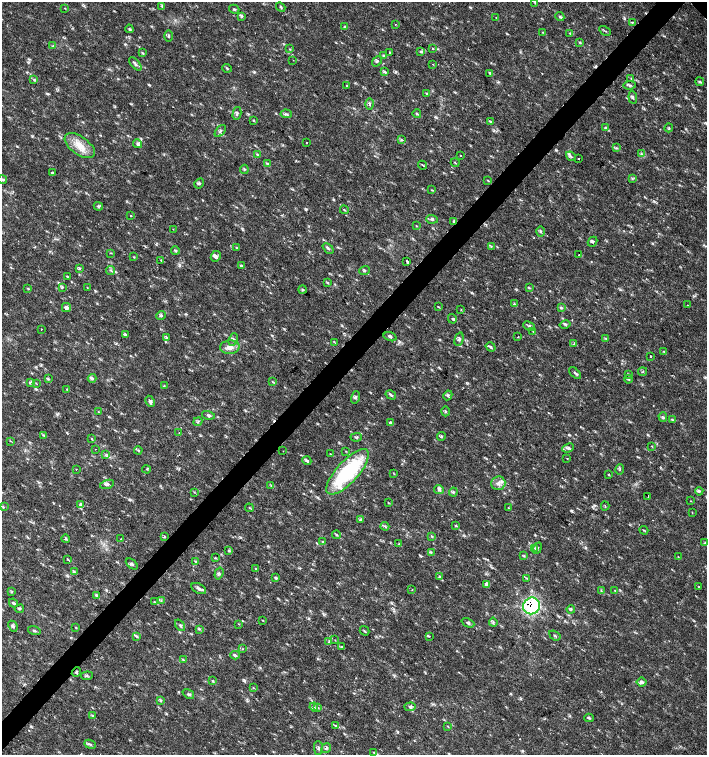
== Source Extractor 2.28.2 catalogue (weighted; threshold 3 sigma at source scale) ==
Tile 7 of 4 x 4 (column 3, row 2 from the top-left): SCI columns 3044-4453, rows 3013-4517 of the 6023 x 6029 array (HDU 1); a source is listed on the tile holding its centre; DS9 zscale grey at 2 x 2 block average (1 PNG px = mean of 2 x 2 image px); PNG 709 x 757 px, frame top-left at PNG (2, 2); each listed source drawn as its Kron ellipse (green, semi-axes under 4 px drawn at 4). Shown black and unused: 4% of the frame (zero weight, under 2 of 3 exposures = <1% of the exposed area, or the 3 px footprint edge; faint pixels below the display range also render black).
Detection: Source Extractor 2.28.2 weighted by HDU 2 'WHT'; one run over the whole footprint, this tile lists its part. Background 0.0182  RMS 0.003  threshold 0.0136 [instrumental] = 3 sigma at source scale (4.5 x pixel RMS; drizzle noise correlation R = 1.50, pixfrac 1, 0.0396/0.0396 arcsec/px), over >= 5 px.
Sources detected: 269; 6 cosmic-ray / hot-pixel residue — neither listed nor drawn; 2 inside a brighter listed object's ellipse — not listed separately; the other 261 listed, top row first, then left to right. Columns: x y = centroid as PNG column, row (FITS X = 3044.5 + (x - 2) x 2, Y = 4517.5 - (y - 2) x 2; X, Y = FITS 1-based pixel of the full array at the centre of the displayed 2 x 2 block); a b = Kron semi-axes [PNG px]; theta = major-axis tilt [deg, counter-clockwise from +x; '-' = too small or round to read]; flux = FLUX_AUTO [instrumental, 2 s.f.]
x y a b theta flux
535 3 3 3 - 0.65
162 7 3 2 - 0.64
281 7 5 2 - 0.81
65 8 3 2 - 0.35
234 9 5 2 - 0.82
241 17 3 2 - 0.72
496 17 3 2 - 0.3
560 17 5 3 - 1.2
632 22 4 3 - 0.65
395 24 2 2 - 0.3
344 27 3 2 - 0.71
129 29 4 2 - 0.94
605 31 6 2 -29 0.84
543 32 3 2 - 0.38
570 33 3 2 - 0.61
169 36 5 3 - 1
579 42 4 3 - 0.68
53 46 4 3 - 0.86
433 48 3 2 - 0.52
290 49 3 3 - 0.57
420 51 3 3 - 0.84
389 52 2 2 - 2.3
143 53 4 2 - 0.56
383 56 4 3 - 1.4
293 60 2 2 - 0.25
377 61 6 2 51 0.88
135 64 8 3 -48 1.7
433 64 2 2 - 0.33
227 68 4 3 - 0.73
384 72 4 2 - 0.77
490 73 3 3 - 0.74
631 78 3 3 - 0.54
34 79 3 2 - 0.71
700 82 4 3 - 0.83
347 85 2 2 - 2
630 85 6 3 8 1.1
426 93 3 3 - 0.54
633 98 6 3 -84 1.1
370 104 6 3 -88 1
237 113 7 3 76 1.5
286 114 5 3 - 1.3
417 114 4 3 - 0.76
253 120 3 2 - 0.41
490 121 3 2 - 0.96
605 128 4 3 - 0.98
669 128 4 2 - 0.47
220 131 7 2 50 1.2
401 140 3 3 - 0.94
306 143 2 2 - 1.1
138 144 4 3 - 2.1
80 146 17 9 -36 10
616 148 3 2 - 0.61
257 154 4 2 - 0.67
641 154 3 3 - 0.9
461 155 2 2 - 1.5
571 156 5 3 - 1.4
579 158 2 2 - 1.1
455 163 4 2 - 0.53
267 164 4 3 - 0.83
423 165 4 2 - 0.69
244 169 4 2 - 0.74
52 173 3 2 - 0.69
632 178 4 2 - 0.54
2 179 4 3 - 1.2
488 180 3 2 - 0.48
199 183 5 3 - 0.97
432 190 3 2 - 0.44
98 206 5 2 - 0.95
344 210 4 2 - 0.55
131 216 2 2 - 0.39
432 219 6 2 -5 1
454 222 4 3 - 1.5
416 226 3 2 - 0.36
173 229 2 2 - 0.28
541 231 5 2 - 0.78
593 242 5 3 - 1.1
491 246 3 2 - 0.49
236 247 3 2 - 0.46
328 248 6 3 -42 1.3
175 251 4 3 - 0.9
110 253 3 2 - 0.38
579 255 2 2 - 0.76
216 256 5 5 - 1.9
134 257 3 2 - 0.46
161 260 3 2 - 0.5
407 262 2 2 - 24
241 266 4 3 - 1.2
79 269 3 3 - 0.73
111 270 4 2 - 0.62
364 271 5 3 - 0.89
67 276 4 2 - 0.59
328 283 4 2 - 0.64
63 287 4 3 - 0.72
87 287 3 2 - 0.32
28 288 3 2 - 0.53
529 288 3 2 - 0.52
302 289 4 3 - 0.98
514 304 3 2 - 0.57
687 305 2 2 - 0.28
66 307 4 4 - 2.1
438 307 3 2 - 0.43
561 308 3 3 - 0.92
461 310 3 2 - 0.35
161 315 5 3 - 1.1
452 319 5 3 - 0.96
565 324 5 3 - 0.91
529 326 6 2 -22 0.88
41 329 2 2 - 1.8
533 331 3 2 - 0.41
126 335 3 3 - 0.67
518 336 2 2 - 0.81
390 337 7 4 -17 1.4
167 338 4 2 - 0.75
605 338 3 2 - 0.42
233 339 6 4 64 1.5
459 339 7 4 76 2
334 342 3 2 - 0.49
573 344 3 2 - 0.59
230 347 10 7 2 4.4
491 347 5 3 - 1.1
664 352 4 2 - 0.68
651 356 2 2 - 0.59
643 372 4 2 - 0.44
575 373 7 2 -44 1.2
628 374 4 3 - 0.71
92 378 4 4 - 1.2
48 379 4 2 - 0.71
628 379 4 3 - 0.82
30 382 4 3 - 1.5
273 382 3 2 - 0.65
36 383 3 2 - 0.41
164 386 3 2 - 0.44
67 389 3 2 - 0.54
391 395 5 3 - 1.3
448 395 5 3 - 1.1
355 397 6 4 71 1.3
150 401 6 3 -64 1.6
445 411 5 2 - 0.67
98 412 3 2 - 0.39
208 415 7 4 -15 1.5
663 417 5 3 - 1.1
672 420 3 2 - 0.81
198 422 5 3 - 0.98
390 423 4 3 - 1.3
179 433 2 2 - 0.49
43 435 3 2 - 0.53
441 436 4 3 - 0.8
356 437 6 3 2 1.3
92 439 3 2 - 0.54
10 441 3 2 - 0.43
652 446 2 2 - 0.41
568 448 6 4 23 1.7
95 449 2 2 - 0.28
138 450 4 3 - 0.89
283 451 2 2 - 0.39
346 451 2 2 - 0.33
106 454 3 2 - 0.64
330 454 3 2 - 0.36
567 458 2 2 - 0.32
307 461 4 3 - 1.3
76 469 2 2 - 0.36
146 469 4 2 - 0.59
620 469 5 2 - 0.6
348 472 29 10 48 72
393 473 3 2 - 0.45
608 474 3 2 - 0.47
498 483 7 7 - 3.8
107 484 7 3 17 1.7
271 485 3 2 - 0.5
439 489 5 3 - 1.1
699 491 4 3 - 1.2
194 492 3 2 - 0.43
453 492 4 3 - 0.89
648 496 2 2 - 1.1
691 501 3 2 - 0.3
388 503 3 2 - 0.34
81 504 4 3 - 1.4
605 506 4 2 - 0.37
3 507 4 3 - 0.69
249 508 4 3 - 0.67
509 508 3 2 - 0.39
692 512 3 2 - 0.35
361 519 3 2 - 0.59
455 525 3 3 - 0.63
385 526 4 3 - 0.98
644 530 4 2 - 0.58
337 535 4 3 - 0.89
432 536 3 3 - 0.64
164 537 3 2 - 0.53
66 539 4 2 - 0.81
121 539 2 2 - 0.26
322 542 4 3 - 0.7
705 542 3 3 - 0.66
399 544 3 2 - 0.43
535 548 3 3 - 0.78
537 548 6 2 68 0.79
229 550 4 3 - 0.97
431 552 3 2 - 0.54
524 556 3 3 - 0.68
678 557 3 2 - 0.33
215 558 3 2 - 0.58
67 559 3 2 - 0.48
196 561 4 3 - 0.75
132 564 7 3 -41 1.4
256 568 2 2 - 0.89
74 572 4 3 - 0.86
219 574 6 3 73 1.4
439 577 3 3 - 1.3
276 578 3 3 - 1.1
526 578 3 2 - 0.57
486 584 4 3 - 2.5
699 587 2 2 - 0.91
199 589 8 4 -27 2.4
412 590 2 2 - 0.59
601 591 3 2 - 0.54
615 591 3 2 - 0.39
12 592 3 2 - 0.52
96 595 3 2 - 0.73
161 600 4 2 - 0.61
154 602 3 3 - 0.48
13 603 5 3 - 1.1
532 606 9 8 - 64
19 609 5 3 - 0.92
571 609 4 3 - 0.79
262 620 3 2 - 0.33
493 622 4 3 - 0.95
468 623 7 4 -24 1.5
239 624 3 2 - 0.31
180 625 6 3 -53 1.2
13 626 5 3 - 1.2
76 628 3 2 - 0.38
199 629 3 2 - 0.57
34 630 6 3 -19 0.98
365 631 5 2 - 0.55
555 635 6 2 -37 0.86
137 636 3 2 - 0.64
429 636 3 2 - 0.88
335 640 2 2 - 0.36
329 642 2 2 - 1.1
342 647 3 2 - 0.62
242 649 3 2 - 0.49
235 655 4 3 - 1.3
183 660 3 2 - 0.6
76 672 5 3 - 0.95
87 676 6 3 7 1.1
213 681 4 3 - 0.64
642 682 5 4 - 2.1
253 688 3 2 - 0.38
188 694 6 4 -35 1.2
161 701 3 2 - 0.56
314 707 4 2 - 0.85
317 707 3 2 - 0.67
410 707 6 4 4 1.8
92 716 3 3 - 0.66
589 718 5 3 - 0.86
335 726 3 2 - 0.72
448 726 3 2 - 0.37
90 744 6 3 -22 1.3
318 748 7 3 -90 1.2
326 748 5 4 - 1.5
374 753 3 2 - 0.44
Overlapping masked pixels (flux is a lower limit): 4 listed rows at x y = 454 222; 407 262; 532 606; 76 672
Isophote crosses this tile's border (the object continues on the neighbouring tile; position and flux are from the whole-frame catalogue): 2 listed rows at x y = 535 3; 2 179
Diffuse or blended objects may show on this block-average render without a row.